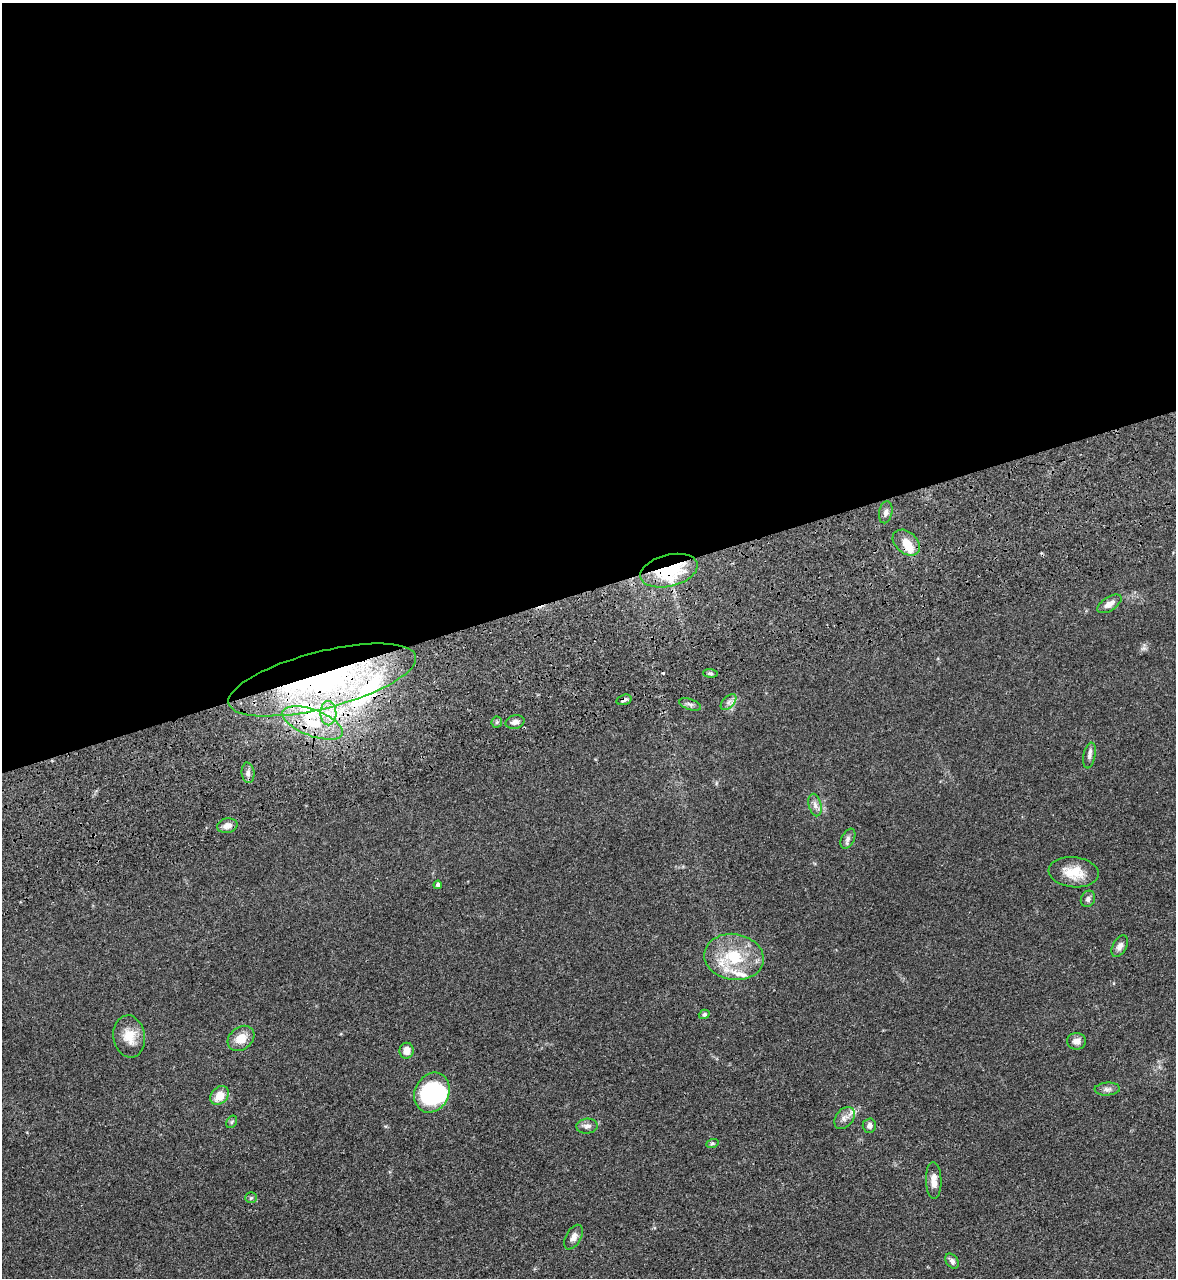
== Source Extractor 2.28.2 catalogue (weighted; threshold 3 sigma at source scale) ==
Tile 2 of 4 x 4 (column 2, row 1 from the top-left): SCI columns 1606-2779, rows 4005-5280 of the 5334 x 5453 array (HDU 1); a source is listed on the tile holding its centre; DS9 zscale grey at full resolution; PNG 1178 x 1280 px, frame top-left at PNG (2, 3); each listed source drawn as its Kron ellipse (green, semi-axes under 4 px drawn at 4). Shown black and unused: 46% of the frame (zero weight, under 3 of 4 exposures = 11% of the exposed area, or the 3 px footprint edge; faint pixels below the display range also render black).
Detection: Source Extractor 2.28.2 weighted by HDU 2 'WHT'; one run over the whole footprint, this tile lists its part. Background 0.0519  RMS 0.0042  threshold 0.0187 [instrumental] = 3 sigma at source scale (4.5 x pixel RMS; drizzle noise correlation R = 1.50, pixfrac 1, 0.05/0.05 arcsec/px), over >= 5 px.
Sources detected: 46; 1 inside a brighter object's white glare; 1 cosmic-ray / hot-pixel residue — neither listed nor drawn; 4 inside a brighter listed object's ellipse — not listed separately; the other 40 listed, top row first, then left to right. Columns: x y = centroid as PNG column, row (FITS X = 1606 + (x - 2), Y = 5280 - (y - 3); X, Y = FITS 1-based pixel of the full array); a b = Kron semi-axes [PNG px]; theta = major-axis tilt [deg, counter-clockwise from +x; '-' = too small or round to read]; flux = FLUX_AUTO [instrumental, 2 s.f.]
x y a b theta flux
886 512 11 6 79 1.6
906 543 15 10 -42 5.4
669 571 29 16 14 32
1109 604 13 7 33 3
710 673 7 4 -4 0.72
322 680 96 28 14 120
624 700 8 5 16 0.99
728 702 9 5 45 1.5
690 704 11 5 -19 1.2
328 713 12 8 -90 4.2
497 722 6 5 - 0.67
515 722 9 6 13 1.6
313 723 32 13 -21 16
1089 756 13 6 79 1.6
248 773 10 6 -83 1.5
815 805 11 6 -75 1.8
227 826 10 7 12 2.4
848 839 11 6 64 1.4
1074 872 25 15 -6 8.5
438 885 4 4 - 1.5
1088 899 8 7 - 1.2
1120 946 12 6 61 1.9
734 957 30 23 -10 19
704 1014 5 4 - 0.85
129 1036 21 16 -81 6.9
241 1038 15 11 38 5.6
1076 1041 9 8 - 2.5
406 1051 8 7 - 3.4
1107 1089 13 6 4 1.6
432 1093 21 17 62 44
220 1095 10 8 49 5.7
845 1118 12 8 51 2.4
232 1122 7 4 59 0.64
587 1126 11 7 4 1.8
869 1126 7 6 - 1.7
712 1144 6 4 20 0.6
934 1180 18 8 -88 3.5
251 1198 6 5 - 0.66
573 1237 13 7 60 2.2
952 1261 8 5 -55 1.6
Overlapping masked pixels (flux is a lower limit): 5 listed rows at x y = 906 543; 669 571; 322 680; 624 700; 313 723